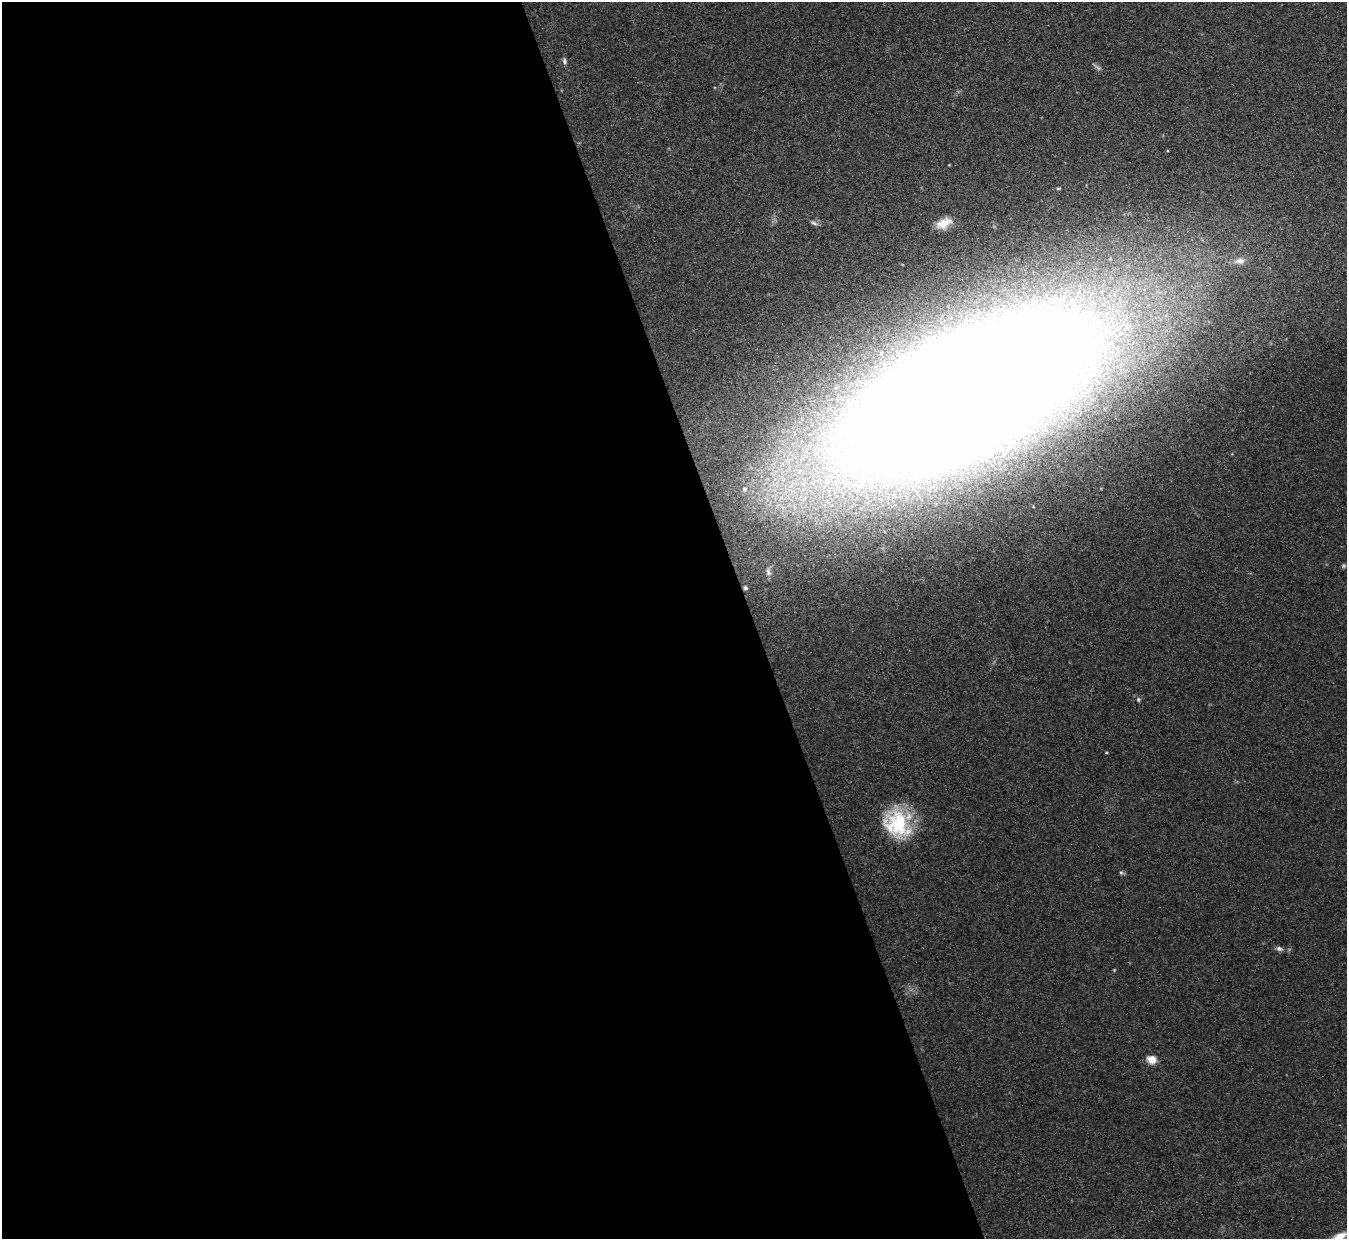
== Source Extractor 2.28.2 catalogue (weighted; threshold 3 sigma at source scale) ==
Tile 9 of 4 x 4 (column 1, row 3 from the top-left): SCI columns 10-1354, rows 1395-2631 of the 5402 x 5386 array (HDU 1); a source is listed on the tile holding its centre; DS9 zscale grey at full resolution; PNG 1349 x 1241 px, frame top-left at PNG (2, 2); no overlay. Shown black and unused: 56% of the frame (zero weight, under 3 of 4 exposures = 1% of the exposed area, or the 3 px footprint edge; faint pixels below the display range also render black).
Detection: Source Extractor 2.28.2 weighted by HDU 2 'WHT'; one run over the whole footprint, this tile lists its part. Background 0.0565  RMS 0.0051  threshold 0.0227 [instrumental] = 3 sigma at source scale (4.5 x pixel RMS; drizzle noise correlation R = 1.50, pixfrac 1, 0.05/0.05 arcsec/px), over >= 5 px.
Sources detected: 19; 2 too faint to see at this stretch — not listed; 1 inside a brighter listed object's ellipse — not listed separately; the other 16 listed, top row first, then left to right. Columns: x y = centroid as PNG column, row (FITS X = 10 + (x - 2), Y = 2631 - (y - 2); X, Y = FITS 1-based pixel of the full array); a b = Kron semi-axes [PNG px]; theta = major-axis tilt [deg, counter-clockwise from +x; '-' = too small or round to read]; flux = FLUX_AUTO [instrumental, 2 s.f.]
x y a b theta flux
564 61 8 6 -82 1.3
1058 188 7 3 8 0.62
813 223 11 4 -28 1.3
944 223 20 11 25 6.9
1240 261 14 8 5 4
1127 325 20 10 -24 9.5
967 394 145 60 26 4700
745 489 8 7 - 1.9
768 572 10 5 -68 1.5
745 588 4 3 - 0.89
1138 700 6 4 -89 0.73
898 824 38 26 -60 33
1121 873 6 4 -1 0.79
1279 949 9 6 -15 1.6
1152 1059 12 10 -21 4.4
1340 1236 18 7 25 6.7
Overlapping masked pixels (flux is a lower limit): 1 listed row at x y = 745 588
Isophote crosses this tile's border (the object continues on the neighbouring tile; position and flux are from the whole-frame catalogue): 1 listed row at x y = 1340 1236